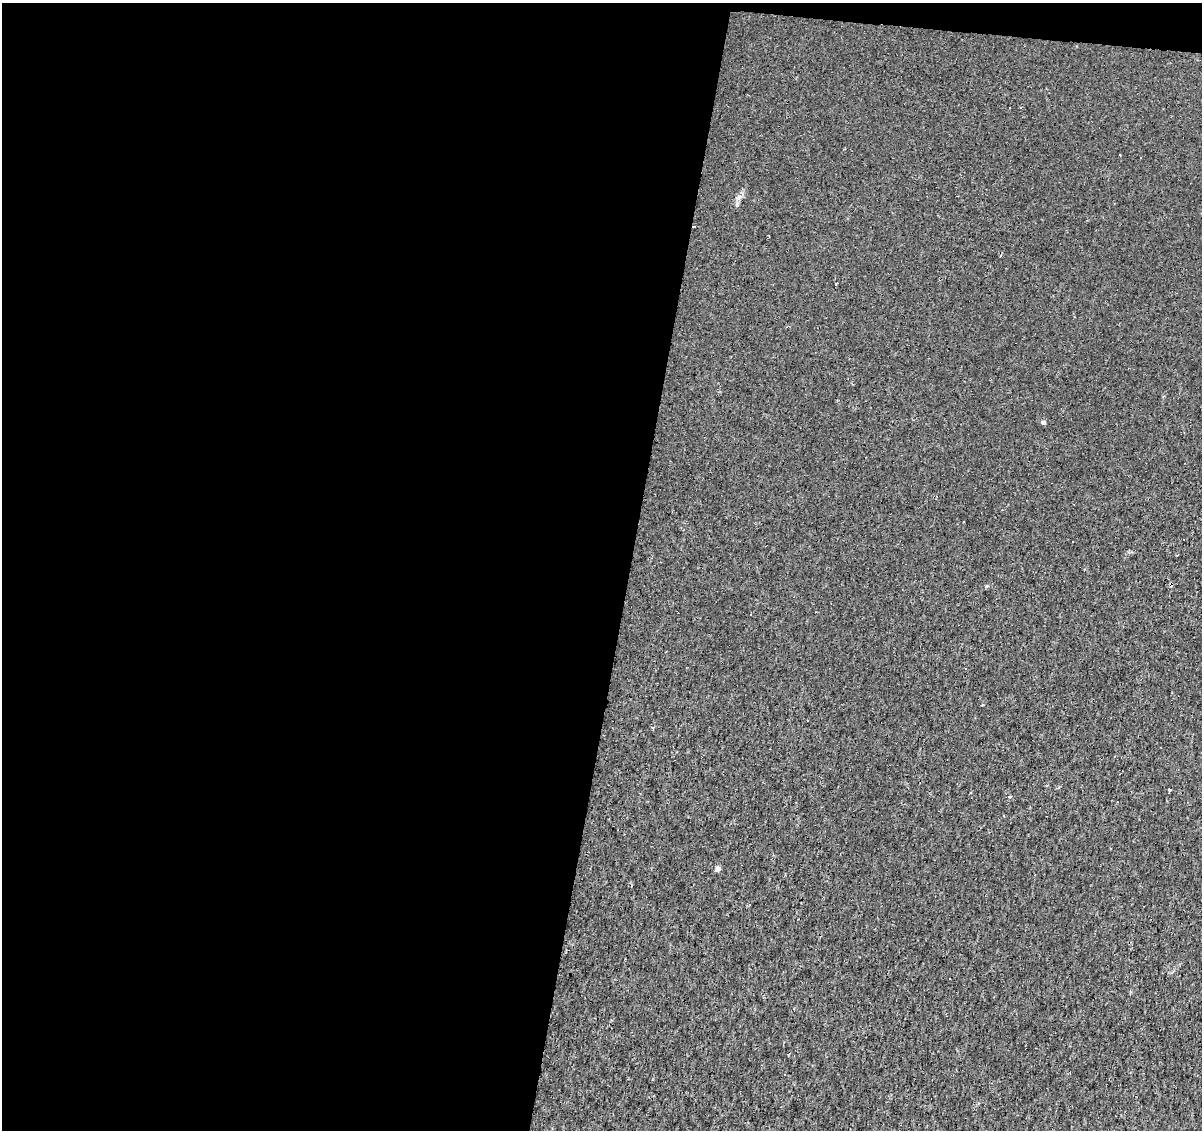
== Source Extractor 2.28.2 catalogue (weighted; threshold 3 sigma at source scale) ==
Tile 1 of 4 x 4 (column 1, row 1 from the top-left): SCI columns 1-1200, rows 3611-4738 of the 4806 x 5022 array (HDU 1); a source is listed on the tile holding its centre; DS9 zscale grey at full resolution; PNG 1204 x 1132 px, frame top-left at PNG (2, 3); no overlay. Shown black and unused: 53% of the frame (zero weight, under 2 of 3 exposures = <1% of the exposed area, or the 3 px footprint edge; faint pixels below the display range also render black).
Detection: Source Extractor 2.28.2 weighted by HDU 2 'WHT'; one run over the whole footprint, this tile lists its part. Background 0.00165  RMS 0.0033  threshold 0.0148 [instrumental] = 3 sigma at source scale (4.5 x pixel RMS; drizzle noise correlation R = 1.50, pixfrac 1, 0.0396/0.0396 arcsec/px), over >= 5 px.
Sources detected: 26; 8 cosmic-ray / hot-pixel residue — not listed; the other 18 listed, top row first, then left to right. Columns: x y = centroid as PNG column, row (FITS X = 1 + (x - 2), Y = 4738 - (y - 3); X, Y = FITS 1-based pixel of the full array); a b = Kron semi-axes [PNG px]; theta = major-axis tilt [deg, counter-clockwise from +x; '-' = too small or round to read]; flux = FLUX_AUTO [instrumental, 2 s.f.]
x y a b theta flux
1009 108 3 3 - 0.71
1141 157 3 3 - 0.82
738 198 7 4 19 0.71
694 227 3 3 - 0.83
1043 422 4 4 - 3.6
964 522 3 3 - 0.48
1072 542 3 3 - 0.73
1171 584 3 3 - 13
751 614 3 3 - 0.62
983 705 3 2 - 0.47
653 728 5 3 - 0.32
1170 790 4 3 - 1.7
1009 796 3 3 - 3.6
1117 802 3 2 - 0.48
718 869 5 4 - 1.7
750 904 3 2 - 0.49
949 978 3 3 - 2.1
785 1074 3 3 - 0.42
Overlapping masked pixels (flux is a lower limit): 2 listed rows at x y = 694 227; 1171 584
Unlisted compact peaks at least as high as the median listed source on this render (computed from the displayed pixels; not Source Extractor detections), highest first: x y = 986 586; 1128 552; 1120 155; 1059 787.